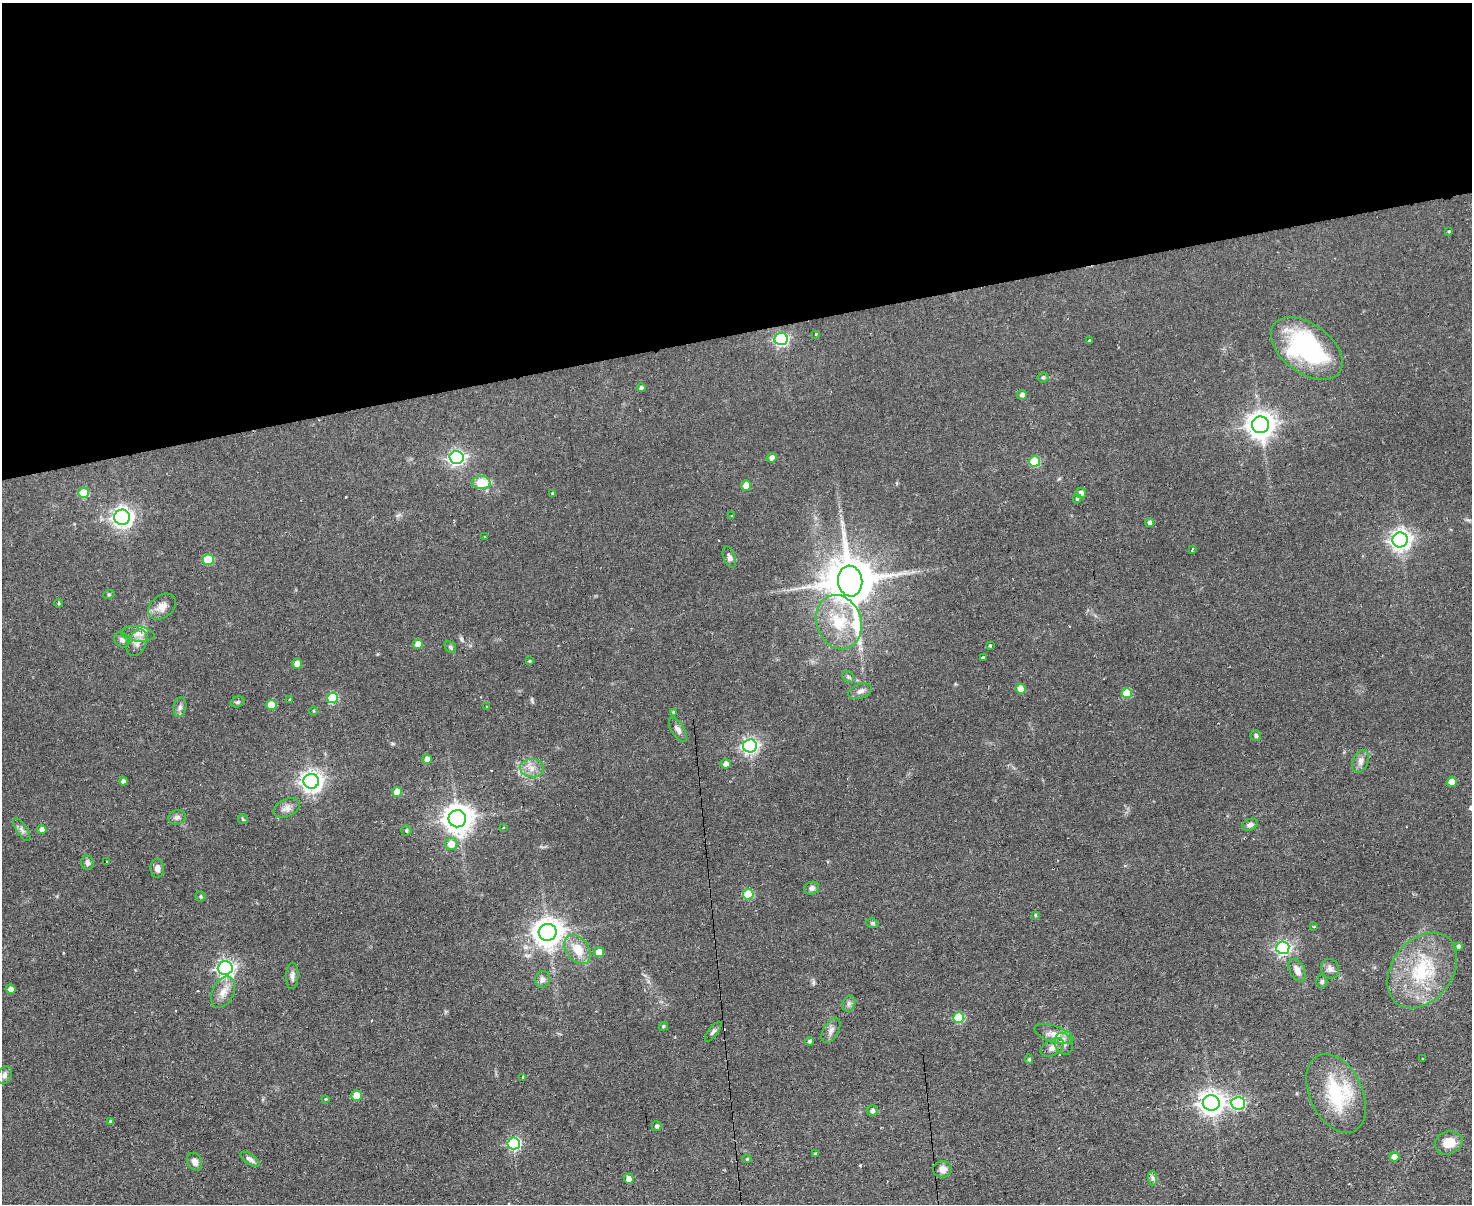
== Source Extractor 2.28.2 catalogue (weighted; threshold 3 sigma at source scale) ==
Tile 2 of 3 x 4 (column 2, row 1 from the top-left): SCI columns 1714-3183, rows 3609-4810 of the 4782 x 4810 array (HDU 1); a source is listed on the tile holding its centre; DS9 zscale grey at full resolution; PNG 1474 x 1206 px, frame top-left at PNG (2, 3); each listed source drawn as its Kron ellipse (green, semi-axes under 4 px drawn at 4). Shown black and unused: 28% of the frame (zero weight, under 2 of 3 exposures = <1% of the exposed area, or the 3 px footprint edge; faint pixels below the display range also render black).
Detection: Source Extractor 2.28.2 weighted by HDU 2 'WHT'; one run over the whole footprint, this tile lists its part. Background 0.0587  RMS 0.0058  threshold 0.0261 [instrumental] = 3 sigma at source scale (4.5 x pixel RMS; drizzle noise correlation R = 1.50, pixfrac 1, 0.05/0.05 arcsec/px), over >= 5 px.
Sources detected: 134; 6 cosmic-ray / hot-pixel residue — neither listed nor drawn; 1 inside a brighter listed object's ellipse — not listed separately; the other 127 listed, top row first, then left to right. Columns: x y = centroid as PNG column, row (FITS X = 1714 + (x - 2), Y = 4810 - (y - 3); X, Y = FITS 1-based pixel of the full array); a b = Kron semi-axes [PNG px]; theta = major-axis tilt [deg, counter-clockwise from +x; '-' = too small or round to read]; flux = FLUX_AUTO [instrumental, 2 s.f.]
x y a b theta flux
1449 231 3 3 - 0.63
815 334 3 3 - 1.5
781 339 7 6 - 100
1089 340 3 3 - 1.5
1307 348 41 24 -37 81
1043 377 5 5 - 0.96
641 388 4 4 - 1.5
1022 395 5 5 - 2.3
1260 425 8 8 - 620
457 457 7 6 - 120
771 458 5 4 - 3.1
1035 461 5 5 - 24
481 483 9 6 -3 16
746 486 5 5 - 7.8
83 493 5 5 - 15
553 493 3 2 - 0.9
1081 493 5 5 - 2.6
1077 499 4 3 - 0.95
732 515 3 3 - 1.6
122 517 8 7 - 290
1150 523 4 4 - 1.8
484 537 3 2 - 0.42
1400 540 7 7 - 320
1192 549 3 2 - 0.65
729 557 11 6 -70 2
208 559 5 5 - 22
850 581 15 12 -82 3000
109 594 6 3 19 0.58
59 603 4 3 - 0.79
162 607 15 11 40 5.4
839 622 28 22 -70 24
138 634 17 7 -7 4.2
122 640 8 6 -45 1.9
137 643 14 9 64 4
418 644 5 5 - 6.9
990 645 3 3 - 0.74
450 647 6 5 - 0.95
984 657 3 3 - 2
529 661 4 3 - 0.57
297 664 5 5 - 4.3
848 677 6 5 - 0.96
1020 689 5 4 - 7.8
860 691 12 7 19 2.8
1127 693 5 5 - 15
332 698 5 5 - 26
290 700 3 3 - 2.7
237 702 7 5 16 1.1
271 705 5 5 - 11
487 706 3 3 - 1.3
180 707 10 6 80 1.9
313 711 5 3 - 0.59
673 712 4 3 - 0.67
678 730 13 6 -57 2.5
1256 736 6 5 - 1.1
750 746 7 6 - 150
427 759 5 4 - 3.9
1360 761 12 7 66 3
726 764 5 5 - 3
532 768 12 9 -5 4.6
123 781 4 4 - 2.3
311 781 8 7 - 340
1452 782 5 5 - 7.5
397 792 5 5 - 8.8
286 808 14 9 24 3.6
177 817 9 7 24 2
243 819 5 5 - 0.71
457 819 9 8 - 770
1250 825 8 5 21 1.8
503 827 3 2 - 0.78
22 830 13 5 -56 2
42 830 4 4 - 3.1
406 831 5 5 - 0.97
451 844 6 6 - 5.8
107 862 2 2 - 0.73
87 863 7 6 - 2
157 868 9 7 -86 2.8
812 888 7 6 - 2.3
748 894 5 5 - 20
201 896 5 5 - 0.89
1035 915 4 3 - 0.69
872 923 6 5 - 1.1
1314 927 4 3 - 0.57
548 932 9 8 - 670
1458 947 4 4 - 2.2
1283 948 6 6 - 120
578 949 16 11 -52 11
599 952 5 5 - 7.4
225 968 7 7 - 190
1330 969 10 9 - 2.6
1297 970 12 7 -62 4.3
1422 970 42 30 52 42
292 976 13 6 88 2.6
542 979 8 7 - 2.1
1322 982 6 5 - 1.1
10 989 5 4 - 3.3
223 992 17 10 65 6.3
849 1004 8 6 69 1.7
959 1018 5 5 - 26
663 1026 5 4 - 0.81
831 1030 14 7 61 2.9
713 1032 12 4 52 1.5
1054 1034 20 8 -18 5.9
809 1041 4 4 - 1.2
1064 1044 11 8 -69 3.7
1052 1047 13 8 30 3.6
1029 1059 5 4 - 0.8
1423 1059 3 3 - 0.93
4 1075 9 7 63 2
523 1077 4 3 - 0.72
1336 1093 42 26 -65 38
357 1096 5 5 - 9.9
326 1099 4 3 - 0.69
1211 1103 8 7 - 470
1238 1103 7 6 - 79
872 1111 5 5 - 1.8
110 1121 4 4 - 0.59
657 1126 5 5 - 1.6
514 1143 6 6 - 75
1449 1143 14 11 23 9.4
815 1153 4 4 - 1.1
1394 1157 5 4 - 5.6
250 1159 11 5 -35 2.2
747 1159 4 4 - 0.57
195 1162 9 7 -66 3.2
942 1169 9 8 - 3.7
1153 1178 7 4 -89 1.4
629 1179 5 5 - 5.6